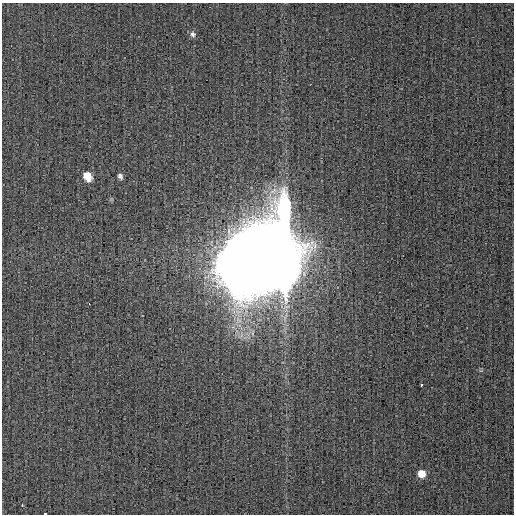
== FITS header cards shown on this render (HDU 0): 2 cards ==
NAXIS1  =                  512
NAXIS2  =                  512

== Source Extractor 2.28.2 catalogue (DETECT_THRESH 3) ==
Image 512 x 512 px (HDU 0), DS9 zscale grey, 1 PNG px = 1 image px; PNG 516 x 516 px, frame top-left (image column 1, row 512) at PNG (2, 3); no overlay
Background 0.00219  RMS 0.006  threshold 0.0179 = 3 sigma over >= 5 px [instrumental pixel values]
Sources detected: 9; all 9 listed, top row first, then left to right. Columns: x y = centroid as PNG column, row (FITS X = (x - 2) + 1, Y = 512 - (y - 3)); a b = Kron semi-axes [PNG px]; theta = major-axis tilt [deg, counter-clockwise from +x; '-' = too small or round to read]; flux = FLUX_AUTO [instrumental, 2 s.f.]
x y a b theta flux
193 34 8 7 - 1.3
120 176 6 4 -61 1.1
88 177 9 7 -62 6.6
262 258 48 39 7 6900
89 304 3 2 - 1.1
421 385 3 3 - 4.8
421 474 7 6 - 5.4
22 505 3 2 - 18
45 513 4 2 - 3.1
At the frame edge (FLAGS 8, measured only in part): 1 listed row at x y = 45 513